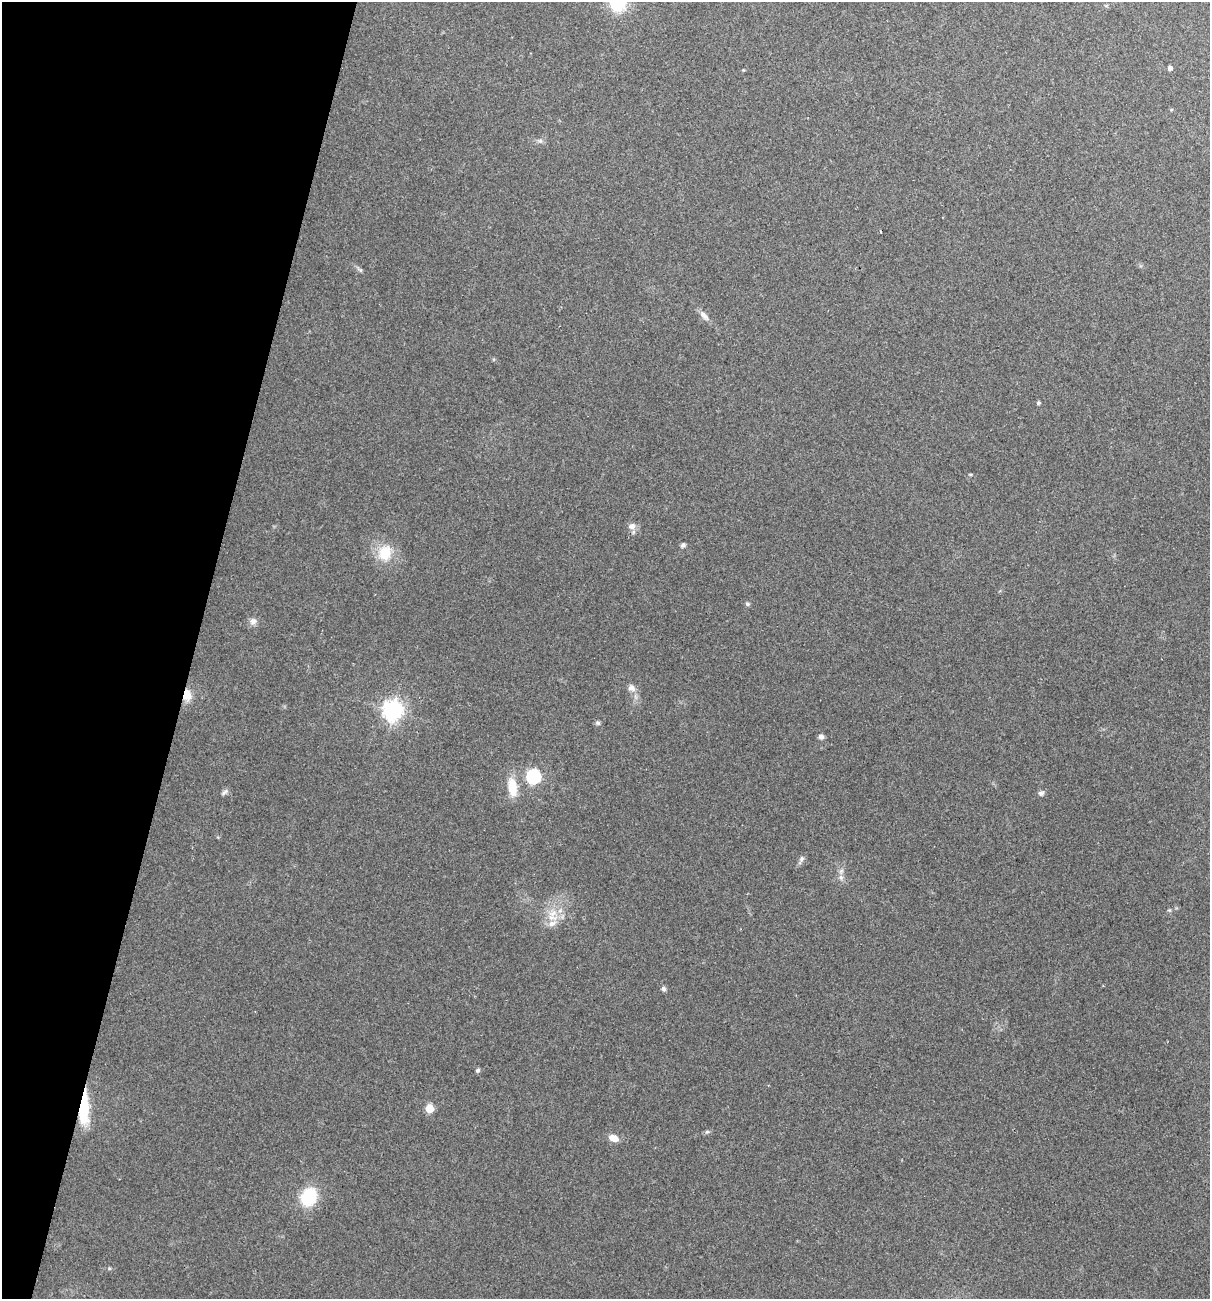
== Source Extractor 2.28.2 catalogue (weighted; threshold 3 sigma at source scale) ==
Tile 9 of 4 x 4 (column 1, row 3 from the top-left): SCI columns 125-1332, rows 1298-2594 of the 5204 x 5188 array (HDU 1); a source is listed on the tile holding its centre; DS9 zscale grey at full resolution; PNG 1212 x 1301 px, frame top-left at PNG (2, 2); no overlay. Shown black and unused: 16% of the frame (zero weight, under 2 of 3 exposures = <1% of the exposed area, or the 3 px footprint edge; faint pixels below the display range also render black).
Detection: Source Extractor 2.28.2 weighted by HDU 2 'WHT'; one run over the whole footprint, this tile lists its part. Background 0.0979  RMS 0.0095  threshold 0.0429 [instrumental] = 3 sigma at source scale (4.5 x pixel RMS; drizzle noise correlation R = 1.50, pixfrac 1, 0.05/0.05 arcsec/px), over >= 5 px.
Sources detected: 29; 1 cosmic-ray / hot-pixel residue — not listed; the other 28 listed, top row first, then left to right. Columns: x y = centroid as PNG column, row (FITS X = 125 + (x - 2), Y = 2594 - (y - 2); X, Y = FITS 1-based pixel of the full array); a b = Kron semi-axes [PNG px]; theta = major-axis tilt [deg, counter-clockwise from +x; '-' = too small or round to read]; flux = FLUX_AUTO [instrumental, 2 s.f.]
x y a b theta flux
1170 68 4 4 - 3.3
704 315 14 6 -47 4.3
1038 403 5 4 - 1.4
632 526 10 8 33 4.7
683 545 6 5 - 2
385 553 14 12 74 24
747 604 6 5 - 1.6
253 621 10 8 15 4.1
631 688 11 8 -23 4.5
186 695 7 6 - 19
392 710 7 7 - 490
598 723 7 5 -16 1.8
821 737 6 5 - 3.4
533 776 7 6 - 130
512 787 22 10 -85 18
225 792 10 4 27 2.2
1041 793 8 5 0 2.4
801 859 8 6 50 2.7
841 877 6 6 - 2.7
553 913 10 7 32 6.9
552 923 12 7 32 6.2
664 989 7 6 - 2.1
478 1070 6 5 - 1.8
84 1108 37 9 88 38
429 1108 5 5 - 25
707 1132 6 4 18 1.5
613 1138 11 7 -19 7.9
309 1197 19 15 64 39
Overlapping masked pixels (flux is a lower limit): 2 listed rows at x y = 186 695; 84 1108